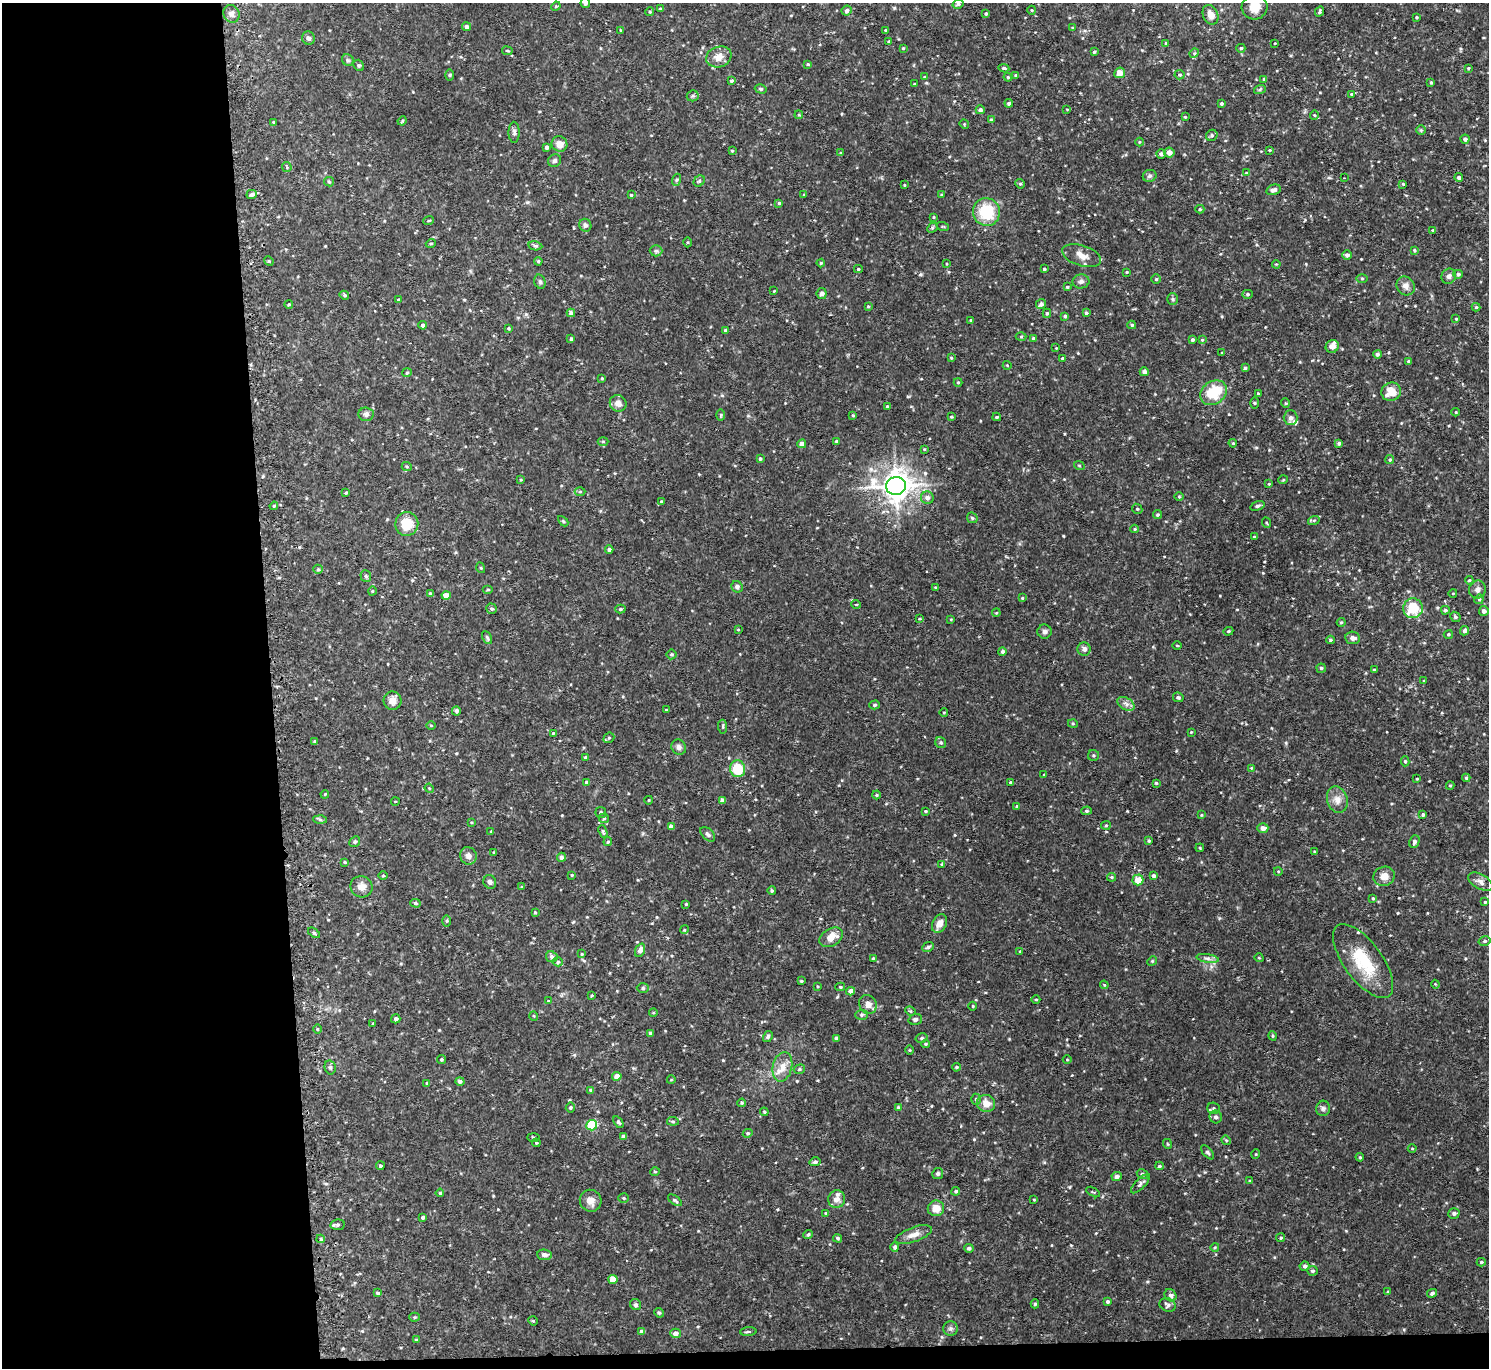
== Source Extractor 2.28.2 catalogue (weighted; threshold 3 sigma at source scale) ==
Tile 7 of 3 x 3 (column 1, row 3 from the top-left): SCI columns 27-1513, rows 134-1499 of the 4514 x 4445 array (HDU 1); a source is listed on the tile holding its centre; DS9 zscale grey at full resolution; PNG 1491 x 1370 px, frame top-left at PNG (2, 3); each listed source drawn as its Kron ellipse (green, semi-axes under 4 px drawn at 4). Shown black and unused: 19% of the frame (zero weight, under 2 of 3 exposures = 3% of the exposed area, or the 3 px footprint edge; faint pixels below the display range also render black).
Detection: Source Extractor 2.28.2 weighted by HDU 2 'WHT'; one run over the whole footprint, this tile lists its part. Background 0.031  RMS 0.008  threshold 0.0359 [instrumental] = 3 sigma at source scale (4.5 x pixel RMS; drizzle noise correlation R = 1.50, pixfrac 1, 0.05/0.05 arcsec/px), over >= 5 px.
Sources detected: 453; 1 inside a brighter object's white glare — neither listed nor drawn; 5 inside a brighter listed object's ellipse — not listed separately; the other 447 listed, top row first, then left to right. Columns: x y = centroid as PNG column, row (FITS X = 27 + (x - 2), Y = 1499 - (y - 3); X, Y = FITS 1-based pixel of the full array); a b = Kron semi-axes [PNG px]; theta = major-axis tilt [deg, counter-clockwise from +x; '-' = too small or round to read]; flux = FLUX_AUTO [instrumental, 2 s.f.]
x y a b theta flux
585 3 5 4 - 2.6
958 4 5 4 - 1.6
556 6 5 4 - 0.8
1254 7 13 12 - 15
660 9 3 3 - 1.4
847 10 5 5 - 2.4
1032 10 4 4 - 0.78
650 12 4 4 - 1.1
1319 12 5 4 - 1.5
231 14 9 7 -64 3.2
986 14 3 3 - 1.2
1210 15 10 7 -66 7.2
1416 17 3 3 - 0.73
467 27 4 4 - 2.2
1073 28 4 3 - 0.74
620 30 4 3 - 0.59
885 30 3 2 - 0.55
308 38 7 6 - 2.1
889 42 4 4 - 1.2
1166 43 3 3 - 0.71
1275 43 4 3 - 0.66
903 48 4 3 - 0.69
1241 48 4 4 - 1.1
507 51 5 3 - 0.76
1094 52 3 3 - 1.1
1194 53 5 4 - 0.99
719 57 13 10 20 8.1
348 60 6 5 - 1.4
808 64 4 3 - 0.81
359 65 6 5 - 1.1
1004 68 5 3 - 1.7
1468 68 4 3 - 0.85
1120 73 5 5 - 5.3
449 75 6 4 89 0.86
1016 75 4 3 - 0.98
1180 75 5 5 - 1.3
924 77 4 3 - 0.67
1008 77 4 4 - 0.97
1264 79 4 4 - 1
731 81 4 3 - 1.4
1431 82 4 3 - 0.96
915 84 3 3 - 0.89
761 89 6 4 -16 1.2
1260 89 6 4 20 1.1
1351 94 4 3 - 0.79
693 96 6 5 - 1.3
1009 103 4 4 - 1.9
1221 104 3 3 - 1.2
1067 109 4 2 - 0.55
980 110 4 4 - 2.2
799 115 4 3 - 0.82
1314 115 4 4 - 1
1185 117 4 3 - 0.72
991 120 4 3 - 2.1
402 121 4 3 - 0.86
274 122 3 3 - 0.7
964 124 5 4 - 0.76
1421 130 5 5 - 1
514 132 10 5 -89 2.3
1212 135 6 5 - 1.7
1465 139 4 4 - 2.8
1139 142 4 3 - 0.6
559 144 8 7 - 5.8
547 147 4 4 - 2.1
1269 150 4 3 - 0.94
732 151 4 3 - 0.75
841 153 4 3 - 0.72
1169 153 5 5 - 4.9
1161 154 5 4 - 2.3
555 161 7 6 - 2
287 167 5 4 - 0.93
1246 173 4 3 - 0.57
1150 176 7 6 - 2
1344 178 2 2 - 0.75
1459 178 4 4 - 2.2
676 180 6 4 71 1.1
699 181 6 5 - 1.3
329 182 5 4 - 1
1020 184 5 4 - 1
1403 184 4 3 - 0.88
904 185 4 2 - 0.54
1273 190 7 5 16 2.7
252 194 5 4 - 2.6
804 194 3 3 - 0.51
631 195 3 3 - 0.79
942 195 4 3 - 1
779 203 4 4 - 1.1
1200 209 4 4 - 1.2
986 212 14 13 - 33
934 217 4 3 - 0.63
428 221 5 2 - 0.73
585 225 6 6 - 2.1
943 227 6 3 -18 0.97
932 228 6 4 45 1.2
1433 230 4 3 - 0.84
687 242 5 3 - 0.77
431 243 5 3 - 0.73
535 246 7 4 -10 1.6
1414 250 4 3 - 0.9
656 251 6 5 - 1.6
1347 255 5 4 - 2.7
1081 256 20 10 -18 7.3
269 261 5 4 - 0.97
538 261 4 4 - 1
821 263 4 4 - 0.97
947 264 4 3 - 0.6
1276 264 4 3 - 0.69
858 269 4 4 - 1
1044 269 3 3 - 1.1
1127 272 4 3 - 0.73
1458 274 5 4 - 1.5
1449 276 8 7 - 2.8
1362 278 6 4 -1 0.99
1156 279 5 5 - 1
1081 281 8 7 - 2.4
540 282 7 5 -74 1.6
1406 286 10 8 -49 4
1067 287 4 4 - 0.94
774 291 2 2 - 0.44
822 293 5 5 - 2.8
1247 294 5 4 - 1.2
344 295 5 4 - 1.3
1173 299 6 5 - 1.4
398 300 3 3 - 1.3
289 304 4 3 - 0.94
1041 304 5 5 - 2.8
868 306 4 4 - 0.94
1476 307 4 4 - 1.2
571 313 4 4 - 2.5
1047 313 4 4 - 1.2
1086 313 3 3 - 1.3
1065 316 3 3 - 1.4
1456 319 3 3 - 0.61
970 320 4 2 - 0.52
423 325 4 4 - 2.1
1132 325 4 3 - 1.1
508 328 4 3 - 0.85
725 330 3 3 - 1.1
1021 337 5 3 - 0.87
1033 338 3 3 - 1
571 339 4 4 - 1.4
1192 340 4 3 - 1.5
1202 340 4 4 - 0.8
1332 346 7 6 - 4.2
1056 348 3 3 - 0.62
1222 353 3 2 - 0.76
1377 354 4 4 - 1.8
951 358 3 3 - 0.75
1063 358 4 3 - 1.3
1409 361 4 4 - 1.2
1007 365 4 3 - 0.58
1245 368 4 4 - 1.2
1144 372 4 4 - 2.7
407 373 5 4 - 0.79
602 378 4 4 - 0.83
958 382 4 4 - 0.86
1391 392 10 9 - 12
1214 393 14 11 37 28
1258 394 3 3 - 1.1
618 403 9 8 - 5.1
1255 403 5 3 - 0.83
1285 403 5 3 - 0.77
887 406 4 3 - 0.79
1456 412 4 3 - 0.59
366 414 7 7 - 2.3
721 415 5 3 - 0.96
853 415 3 2 - 0.75
951 417 3 2 - 0.97
997 417 4 3 - 1.3
1291 418 7 7 - 3.9
603 441 5 3 - 0.74
836 441 4 3 - 0.84
1233 443 4 3 - 0.69
1339 443 4 3 - 1.9
802 444 4 4 - 4.5
924 449 4 3 - 0.69
760 459 4 3 - 1.2
1390 460 4 4 - 0.98
1079 465 5 3 - 0.7
407 467 5 3 - 0.9
521 480 4 3 - 0.73
1283 480 5 3 - 0.7
1269 484 4 3 - 0.68
896 486 10 9 - 940
580 492 5 3 - 0.82
346 493 4 3 - 1
1179 497 5 3 - 0.73
927 498 6 6 - 3.4
661 501 4 3 - 0.66
274 506 4 3 - 0.87
1257 506 7 4 17 1.5
1137 509 5 4 - 1.2
1157 515 4 4 - 1.1
972 518 6 4 -45 1.1
1314 520 6 4 19 0.96
563 521 6 4 -45 1
1267 523 5 3 - 0.68
407 524 12 11 - 17
1135 529 4 3 - 0.96
1254 537 4 3 - 0.69
609 550 4 4 - 2.3
481 568 5 3 - 0.74
318 569 5 4 - 1.1
366 576 6 5 - 1.5
1469 580 4 3 - 0.81
737 587 6 5 - 2.1
935 587 4 3 - 0.72
488 590 5 3 - 0.73
1477 590 9 8 - 3.5
372 591 4 3 - 0.66
1453 593 4 3 - 0.52
430 594 4 4 - 1.8
446 596 4 4 - 6.6
1022 598 4 4 - 0.7
1479 599 5 4 - 1.2
856 604 5 3 - 0.6
1413 608 10 9 - 30
492 609 5 5 - 1.5
620 609 5 4 - 1.2
1445 610 4 4 - 1.5
1484 611 5 4 - 3.4
996 613 4 3 - 0.68
1455 617 6 4 -44 1.7
920 619 3 3 - 0.82
951 619 4 3 - 0.61
1341 622 4 4 - 0.79
738 630 4 3 - 0.72
1044 631 7 7 - 2.4
1228 631 5 4 - 0.9
1465 631 5 4 - 2.8
1448 634 4 4 - 0.98
487 637 7 4 -63 1.4
1353 638 7 6 - 3.3
1330 640 4 3 - 1
1177 645 4 3 - 0.72
1084 649 6 6 - 2.7
1002 651 4 4 - 1.6
671 654 5 5 - 1.2
1321 668 4 4 - 1.2
1374 670 3 3 - 0.86
1424 681 4 2 - 0.62
1178 697 5 4 - 1.6
392 701 9 9 - 5.4
1126 704 9 6 -32 3
874 705 5 4 - 1.1
666 710 4 3 - 0.82
456 711 4 4 - 2.1
944 712 4 2 - 0.64
1073 724 5 3 - 0.75
431 725 5 3 - 0.63
723 727 7 4 -85 1.2
1191 732 3 3 - 0.62
553 733 3 3 - 0.8
609 738 6 5 - 1.4
315 742 3 3 - 1.2
941 743 6 5 - 1.5
679 747 8 7 - 2.9
1093 755 5 5 - 1.2
585 757 3 3 - 1.3
1405 761 5 4 - 1.3
1251 768 4 4 - 0.72
738 769 8 7 - 23
1044 774 4 2 - 0.56
1466 778 4 4 - 1.1
1417 779 4 2 - 0.72
587 782 4 3 - 2.1
1011 782 3 3 - 1.3
1156 783 3 3 - 1.2
1450 785 4 4 - 0.97
429 788 5 3 - 0.8
325 794 4 3 - 0.63
876 795 4 4 - 0.87
649 800 4 3 - 0.62
1337 800 14 10 -73 6.5
395 801 4 3 - 0.56
722 801 4 4 - 4.2
1017 806 3 3 - 1.3
925 811 3 3 - 0.88
1086 811 5 4 - 1.2
601 813 5 5 - 1.8
1201 815 4 3 - 0.7
1423 815 4 3 - 1.6
604 818 5 5 - 1.1
320 819 6 4 -3 1.5
471 822 4 3 - 0.69
1106 825 5 4 - 1
671 826 4 4 - 3.4
1263 828 5 4 - 4.3
491 831 3 3 - 0.69
603 831 6 4 -69 1.1
708 834 9 5 -44 2.4
1149 841 4 4 - 1.1
355 842 6 5 - 1.4
608 842 4 4 - 1.3
1414 842 6 5 - 1.9
1200 848 4 3 - 0.75
494 852 3 3 - 1
1315 852 3 3 - 0.8
468 856 9 8 - 4.3
561 857 4 4 - 2.4
345 862 4 3 - 0.79
942 864 4 4 - 1.1
1278 871 4 3 - 0.64
572 875 3 3 - 0.67
383 876 4 3 - 0.78
1153 876 4 4 - 2.2
1384 876 11 9 18 6.1
1111 877 4 4 - 0.95
1138 880 5 5 - 10
490 882 7 6 - 2.5
1480 882 13 7 -29 3.9
361 887 11 10 - 6.1
522 887 4 4 - 0.78
772 891 4 3 - 1.1
1373 898 4 3 - 0.81
1485 902 4 4 - 0.83
415 903 5 4 - 1.4
686 904 4 3 - 0.73
535 912 3 3 - 0.84
447 921 5 4 - 1
940 924 10 7 64 5.9
684 930 4 3 - 0.72
314 933 7 3 -37 1.1
831 937 13 8 31 9.8
1485 941 6 4 15 1.4
928 947 6 4 26 1.7
640 950 7 5 68 4.3
1020 951 4 2 - 0.64
582 954 4 3 - 0.58
552 957 6 5 - 2.5
873 958 4 3 - 0.7
1207 958 11 4 -9 2.7
1259 958 4 3 - 0.63
1152 961 5 4 - 0.9
1363 961 44 19 -54 38
558 962 5 4 - 1.2
801 981 3 3 - 0.84
1435 984 4 3 - 0.69
1104 985 4 3 - 0.73
817 986 4 2 - 0.7
840 987 5 4 - 1.1
643 988 6 5 - 1.5
851 991 4 4 - 5.7
592 995 3 3 - 0.81
1036 999 4 3 - 0.68
548 1001 4 2 - 0.56
868 1004 10 8 -62 5.5
973 1006 4 3 - 0.65
910 1011 5 4 - 1.2
653 1013 4 3 - 0.72
861 1015 6 5 - 1.4
534 1016 5 3 - 0.79
396 1019 4 4 - 2.5
915 1019 7 5 18 1.7
373 1023 3 2 - 0.65
317 1029 4 3 - 0.74
651 1033 4 3 - 1.9
768 1036 6 4 60 1.6
1273 1036 5 3 - 0.95
836 1038 4 4 - 1.6
922 1038 6 4 15 1.5
926 1044 4 4 - 0.81
910 1050 5 3 - 0.74
441 1059 4 4 - 1.3
1067 1060 4 3 - 0.59
330 1067 7 5 -75 1.7
782 1067 15 9 78 9.2
956 1067 4 3 - 0.97
799 1069 6 4 23 1.2
617 1076 4 4 - 6.9
671 1080 4 3 - 0.61
460 1081 4 4 - 2.3
427 1083 4 4 - 0.94
590 1090 4 4 - 0.74
976 1099 5 5 - 1.4
742 1103 4 3 - 0.86
986 1103 9 8 - 7.2
570 1107 5 5 - 1.2
898 1107 4 4 - 0.81
1214 1108 6 5 - 1.5
1323 1108 8 7 - 2.2
764 1112 4 3 - 0.91
1216 1117 6 6 - 2.1
673 1121 6 4 -7 1.2
618 1122 6 4 -55 1.4
592 1125 5 5 - 60
748 1133 5 4 - 1.2
533 1137 6 3 -1 0.89
623 1137 4 4 - 2.7
1226 1140 5 4 - 0.88
536 1143 4 3 - 1
1168 1144 5 3 - 0.72
1412 1149 4 3 - 0.68
1207 1152 8 4 -48 1.4
1256 1154 5 3 - 0.71
1360 1157 4 3 - 0.93
815 1162 5 4 - 2.1
380 1166 4 4 - 1.4
1159 1166 4 3 - 1.4
655 1171 5 3 - 0.86
938 1173 5 5 - 1.8
1142 1174 6 4 -32 1.5
1117 1177 5 4 - 2.6
1250 1181 4 3 - 0.85
1140 1184 12 5 45 2.4
956 1191 4 4 - 1.4
1093 1192 7 3 -31 0.87
440 1193 4 4 - 1.3
623 1198 5 4 - 1.1
837 1199 9 8 - 5.5
675 1200 8 3 -35 1.4
1034 1200 3 2 - 0.72
591 1201 11 10 - 6.3
936 1208 8 8 - 8.3
826 1213 4 4 - 0.83
1454 1213 5 5 - 1.8
423 1217 4 3 - 2
337 1225 7 5 9 2
808 1234 5 4 - 1.4
914 1235 19 7 19 6.4
838 1238 4 4 - 1.4
1281 1238 4 4 - 1.1
321 1239 4 4 - 1
895 1247 4 4 - 2.1
1215 1247 4 3 - 0.73
969 1248 5 4 - 1.9
545 1255 7 5 -4 2.9
1481 1262 4 4 - 1.1
1305 1266 5 4 - 2.2
1312 1271 5 4 - 1.6
613 1279 4 4 - 11
1388 1292 4 3 - 1.4
378 1293 4 3 - 1.7
1432 1293 5 4 - 2.1
1170 1295 6 5 - 2.2
1107 1302 4 4 - 1.3
1035 1304 4 4 - 1.3
636 1305 6 5 - 1.5
1167 1305 8 6 -28 2.1
659 1313 5 4 - 1
414 1317 5 4 - 0.97
533 1321 5 4 - 1
951 1328 7 7 - 2
642 1332 4 4 - 3.3
748 1332 8 3 4 1.1
675 1333 5 4 - 4.1
416 1340 4 3 - 1.1
Overlapping masked pixels (flux is a lower limit): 1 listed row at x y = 1363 961
Isophote crosses this tile's border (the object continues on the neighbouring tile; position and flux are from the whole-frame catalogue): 2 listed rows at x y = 585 3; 1254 7
Unlisted compact peaks at least as high as the median listed source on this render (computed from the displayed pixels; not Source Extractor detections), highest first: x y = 1063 536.